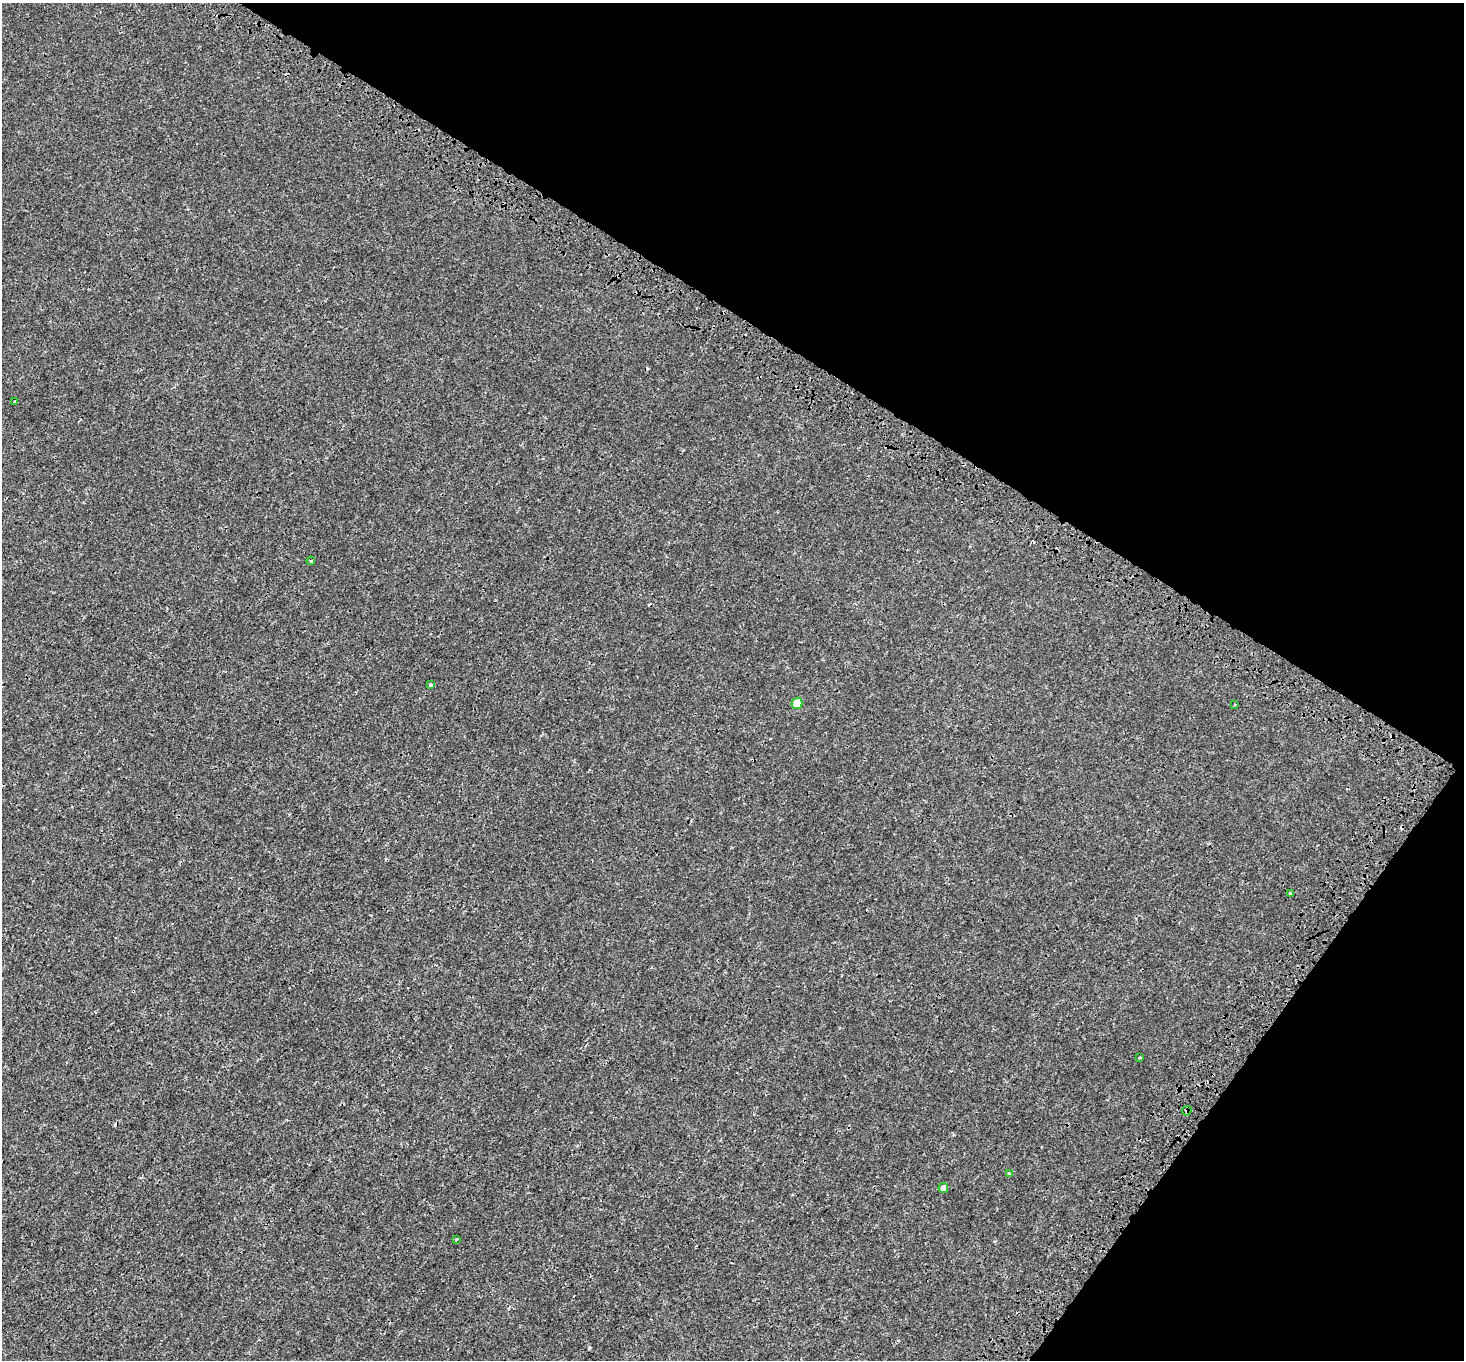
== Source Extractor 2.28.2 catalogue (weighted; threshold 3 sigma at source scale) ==
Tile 8 of 4 x 4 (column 4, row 2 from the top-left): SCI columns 4514-5975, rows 3054-4411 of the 6112 x 6170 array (HDU 1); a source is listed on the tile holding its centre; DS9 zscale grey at full resolution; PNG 1466 x 1362 px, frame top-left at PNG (2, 3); each listed source drawn as its Kron ellipse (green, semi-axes under 4 px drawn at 4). Shown black and unused: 31% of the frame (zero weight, under 3 of 4 exposures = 9% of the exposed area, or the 3 px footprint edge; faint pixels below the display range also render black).
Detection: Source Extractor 2.28.2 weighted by HDU 2 'WHT'; one run over the whole footprint, this tile lists its part. Background 6.76e-04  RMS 0.0014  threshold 0.0063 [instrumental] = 3 sigma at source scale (4.5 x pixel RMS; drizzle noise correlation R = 1.50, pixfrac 1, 0.0396/0.0396 arcsec/px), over >= 5 px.
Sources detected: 14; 3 cosmic-ray / hot-pixel residue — neither listed nor drawn; the other 11 listed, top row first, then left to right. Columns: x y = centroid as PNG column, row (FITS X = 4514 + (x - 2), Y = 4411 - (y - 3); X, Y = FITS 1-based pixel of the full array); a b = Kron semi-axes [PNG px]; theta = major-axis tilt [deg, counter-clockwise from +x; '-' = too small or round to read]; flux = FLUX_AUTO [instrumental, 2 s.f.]
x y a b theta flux
15 402 3 3 - 0.32
311 561 4 3 - 0.17
430 685 4 4 - 0.34
797 703 5 5 - 2.4
1235 705 3 2 - 0.12
1290 894 4 3 - 0.17
1140 1057 4 2 - 0.14
1187 1111 5 4 - 0.23
1009 1174 4 3 - 0.33
943 1188 5 4 - 0.72
456 1239 4 3 - 0.16
Overlapping masked pixels (flux is a lower limit): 1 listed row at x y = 1187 1111